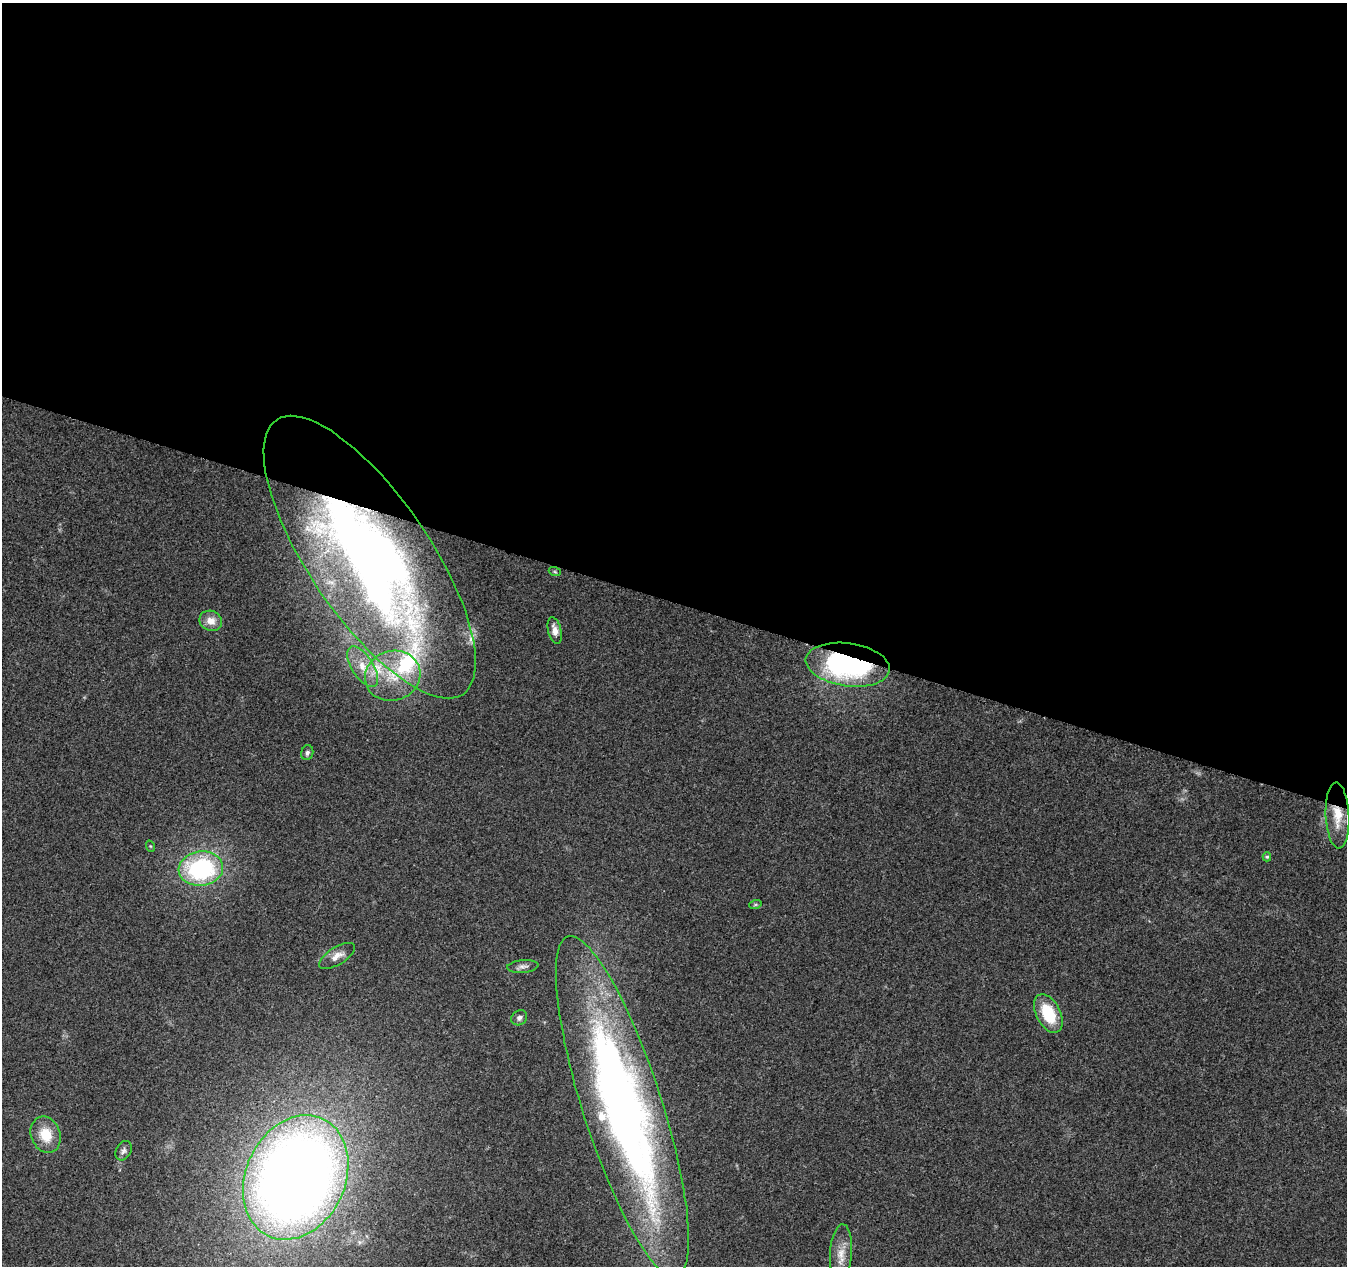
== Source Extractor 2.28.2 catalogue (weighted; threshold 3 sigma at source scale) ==
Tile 3 of 4 x 4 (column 3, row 1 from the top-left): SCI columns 2711-4055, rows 4077-5340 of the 5411 x 5567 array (HDU 1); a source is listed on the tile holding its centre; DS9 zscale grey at full resolution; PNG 1349 x 1268 px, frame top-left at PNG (2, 3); each listed source drawn as its Kron ellipse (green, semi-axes under 4 px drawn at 4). Shown black and unused: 47% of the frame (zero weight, under 3 of 5 exposures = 1% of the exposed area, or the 3 px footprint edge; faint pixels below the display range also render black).
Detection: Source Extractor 2.28.2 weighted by HDU 2 'WHT'; one run over the whole footprint, this tile lists its part. Background 0.103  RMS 0.0053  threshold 0.0238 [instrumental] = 3 sigma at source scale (4.5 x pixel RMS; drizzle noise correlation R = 1.50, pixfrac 1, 0.0396/0.0396 arcsec/px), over >= 5 px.
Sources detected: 27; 5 inside a brighter listed object's ellipse — not listed separately; the other 22 listed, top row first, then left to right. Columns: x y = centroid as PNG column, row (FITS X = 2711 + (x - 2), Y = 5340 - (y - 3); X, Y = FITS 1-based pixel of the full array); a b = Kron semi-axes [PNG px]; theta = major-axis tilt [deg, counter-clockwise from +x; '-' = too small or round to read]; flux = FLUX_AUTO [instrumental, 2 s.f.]
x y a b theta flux
370 557 166 60 -56 500
555 572 6 4 -19 0.69
211 621 11 10 - 5.6
555 630 13 6 -77 3.8
848 665 42 21 -8 95
363 667 23 10 -57 10
393 676 28 25 18 26
307 753 7 6 - 1.5
1337 815 33 12 -87 12
150 846 6 3 -71 0.49
1267 857 4 4 - 0.75
201 869 22 17 6 69
755 905 6 4 19 0.72
337 956 20 8 32 4.7
523 966 16 6 6 2.5
1048 1014 21 12 -63 20
519 1018 8 7 - 1.7
622 1107 179 39 -72 460
46 1135 18 14 -69 12
124 1151 10 7 60 1.8
296 1177 65 49 64 710
841 1253 29 11 86 7.9
Overlapping masked pixels (flux is a lower limit): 3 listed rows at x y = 370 557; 848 665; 1337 815